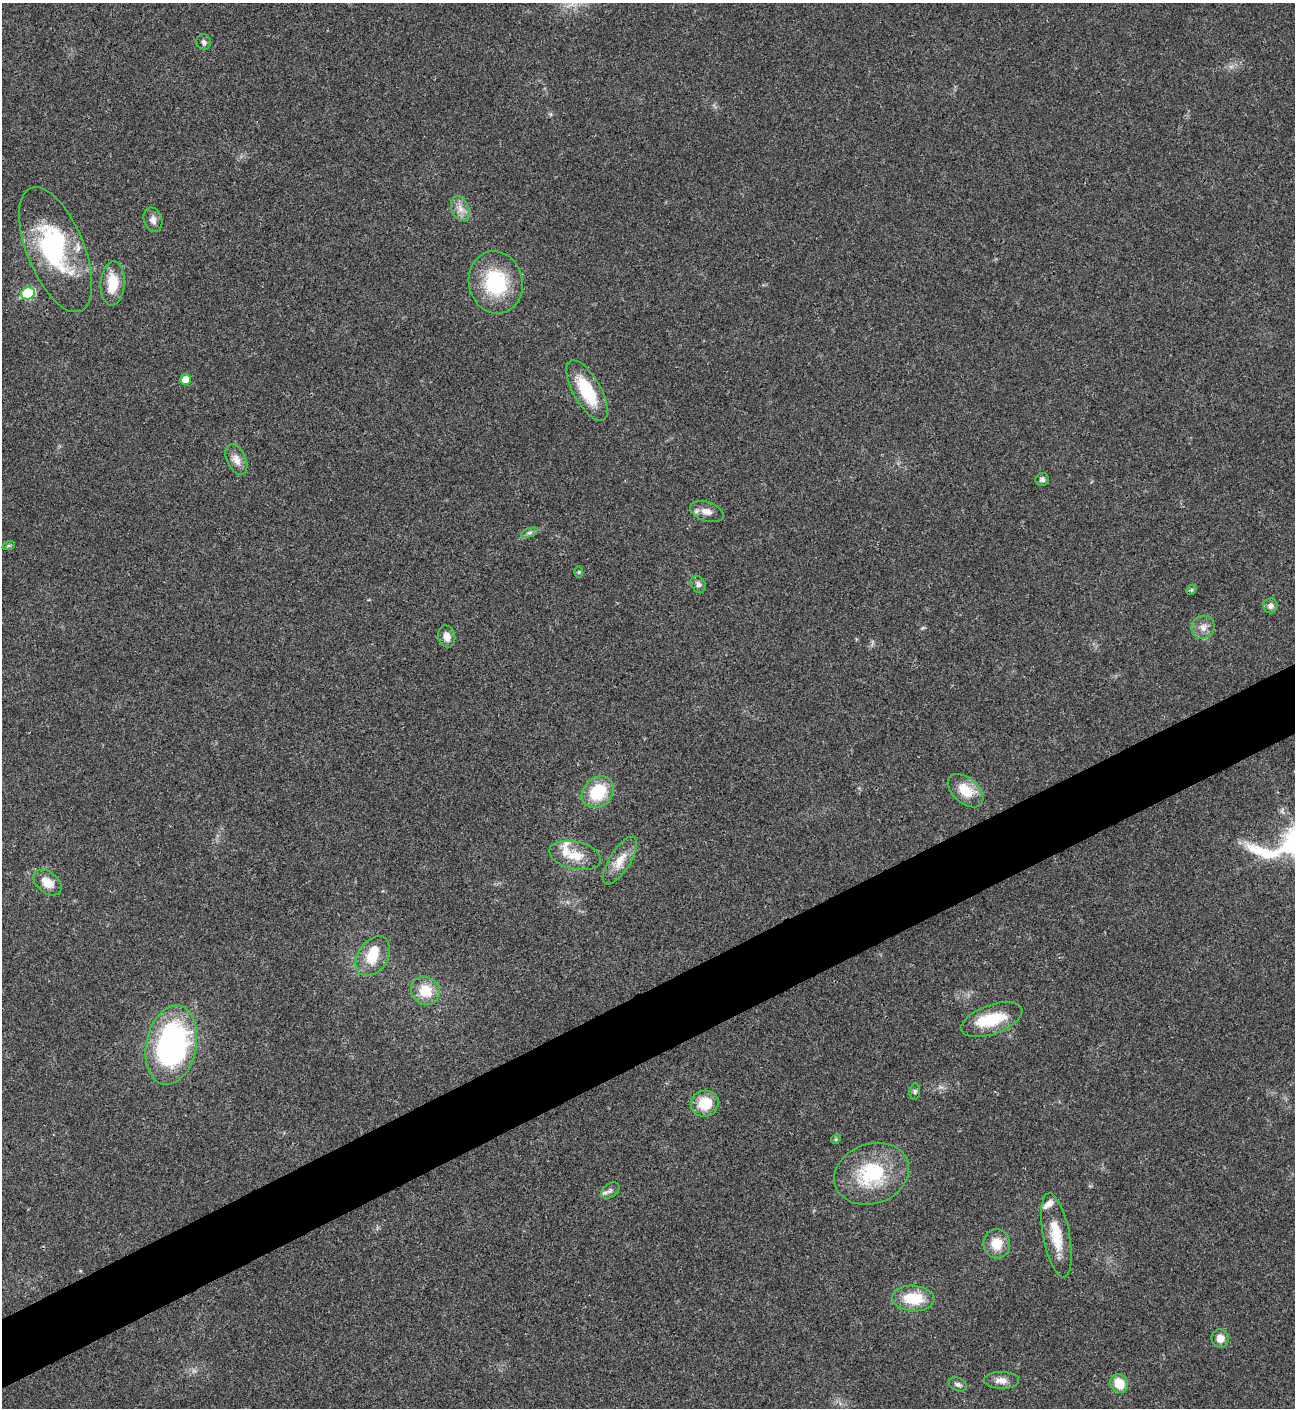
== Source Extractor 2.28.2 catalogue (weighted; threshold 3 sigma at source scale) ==
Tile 7 of 4 x 4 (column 3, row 2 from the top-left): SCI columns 2875-4167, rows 2813-4218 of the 5617 x 5629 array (HDU 1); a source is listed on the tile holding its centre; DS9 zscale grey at full resolution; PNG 1297 x 1410 px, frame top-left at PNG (2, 3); each listed source drawn as its Kron ellipse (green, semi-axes under 4 px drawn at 4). Shown black and unused: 5% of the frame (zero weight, under 3 of 4 exposures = <1% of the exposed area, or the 3 px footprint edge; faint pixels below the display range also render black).
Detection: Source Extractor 2.28.2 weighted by HDU 2 'WHT'; one run over the whole footprint, this tile lists its part. Background 0.0203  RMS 0.004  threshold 0.0181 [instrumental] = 3 sigma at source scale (4.5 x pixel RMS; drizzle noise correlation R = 1.50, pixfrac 1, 0.05/0.05 arcsec/px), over >= 5 px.
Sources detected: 47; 2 inside a brighter object's white glare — neither listed nor drawn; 4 inside a brighter listed object's ellipse — not listed separately; the other 41 listed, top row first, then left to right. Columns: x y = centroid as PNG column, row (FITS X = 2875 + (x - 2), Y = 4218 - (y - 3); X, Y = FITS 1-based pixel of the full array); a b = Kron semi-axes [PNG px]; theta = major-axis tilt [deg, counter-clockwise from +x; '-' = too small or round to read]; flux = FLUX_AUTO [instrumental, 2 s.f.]
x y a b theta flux
204 42 8 7 - 1.2
460 208 13 8 -67 3.1
153 220 12 9 -73 2.1
56 250 66 28 -68 49
496 282 31 27 -77 27
113 283 22 12 86 10
28 293 7 6 - 26
186 380 5 5 - 5.7
587 391 34 14 -60 18
236 460 16 9 -65 3.6
1042 479 6 6 - 1.1
707 512 17 9 -19 3.4
530 533 9 4 19 0.86
9 545 6 4 19 0.61
579 572 5 3 - 0.41
698 584 9 6 -64 1.4
1191 590 6 4 44 0.55
1270 606 7 7 - 1.6
1203 627 12 11 - 3.1
447 637 11 8 -75 2.9
965 791 21 12 -41 9
598 792 17 14 41 17
575 855 26 14 -13 8.4
620 861 27 10 58 6.4
47 882 16 10 -38 5.9
373 956 22 14 56 9.9
425 991 15 13 -41 9.1
992 1020 32 14 20 16
171 1045 40 25 78 100
915 1091 8 5 84 0.89
705 1103 14 13 - 11
836 1139 5 4 - 0.5
872 1174 38 30 20 30
610 1190 10 6 37 1.5
1056 1235 43 13 -79 13
997 1244 15 13 -84 7.1
913 1299 21 13 -4 14
1220 1339 9 8 - 3.2
1001 1380 17 8 -2 3.1
1119 1383 10 8 -58 7.9
958 1384 9 6 -24 1.2